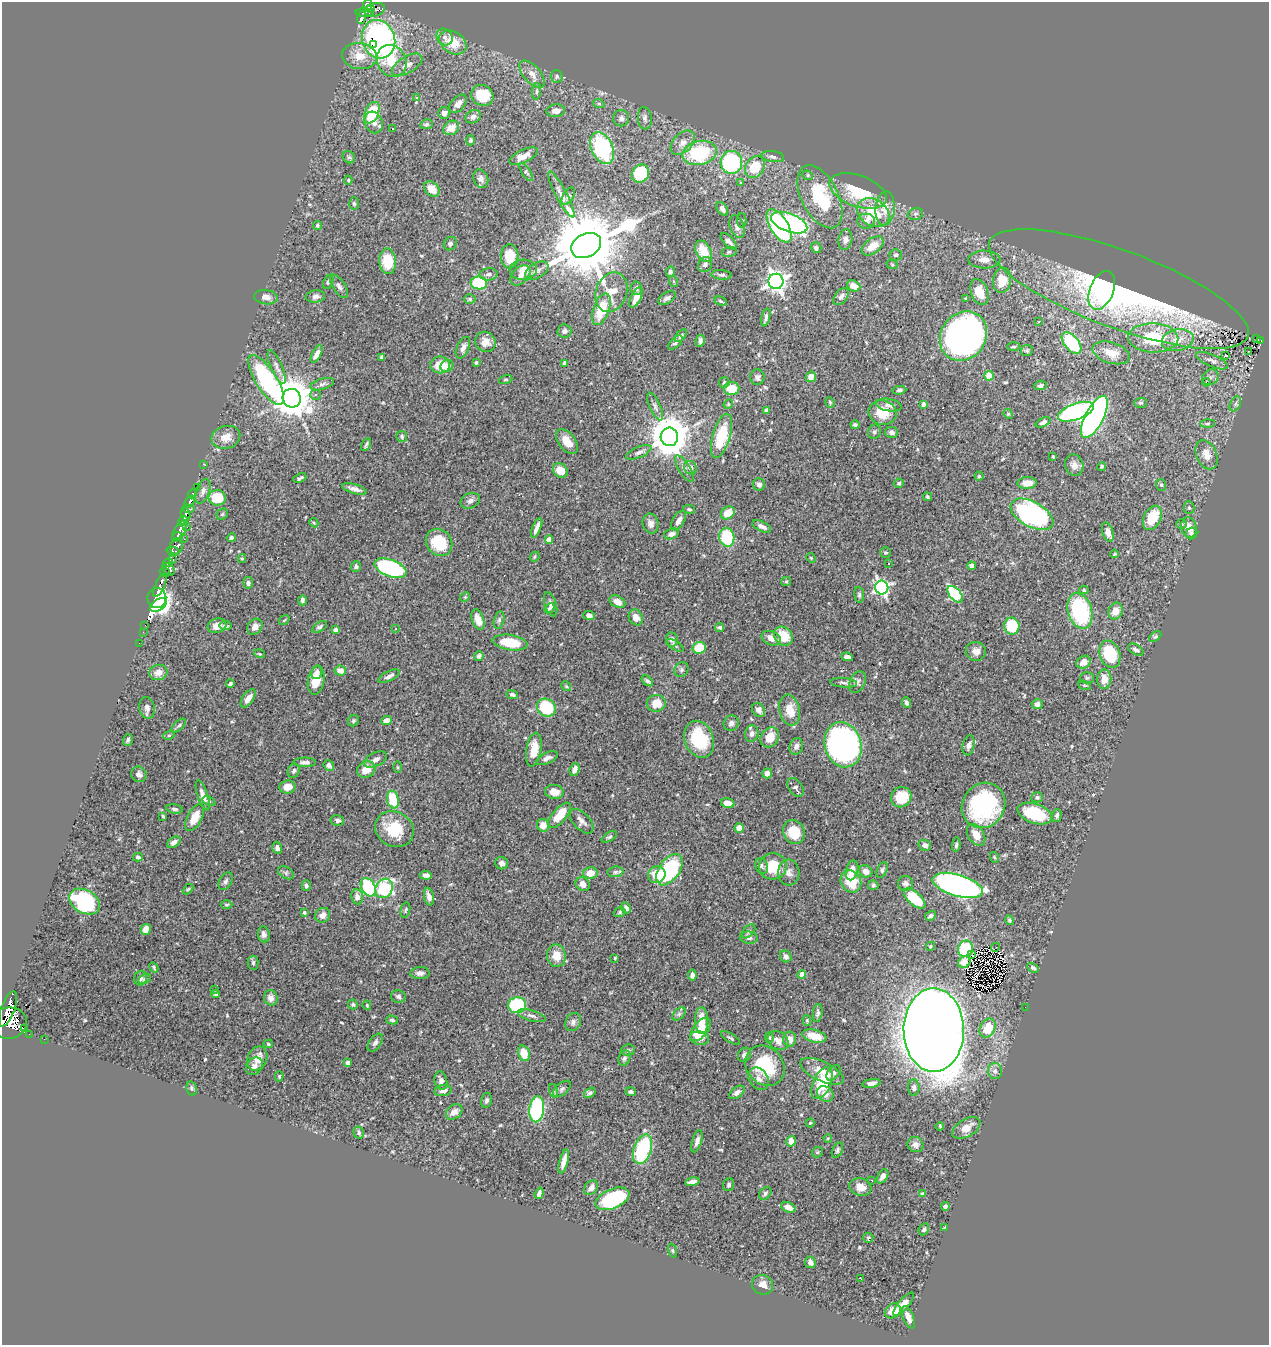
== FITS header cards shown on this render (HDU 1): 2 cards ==
NAXIS1  =                 1267
NAXIS2  =                 1343

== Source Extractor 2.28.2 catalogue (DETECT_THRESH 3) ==
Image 1267 x 1343 px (HDU 1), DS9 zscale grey, 1 PNG px = 1 image px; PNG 1271 x 1347 px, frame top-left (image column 1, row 1343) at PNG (2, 2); each listed source drawn as its Kron ellipse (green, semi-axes under 4 px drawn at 4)
Background 0.836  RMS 0.031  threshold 0.0923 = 3 sigma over >= 5 px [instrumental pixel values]
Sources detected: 559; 3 with non-positive FLUX_AUTO (blend fragments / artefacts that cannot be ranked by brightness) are neither listed nor drawn; of the other 556, the 500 brightest by FLUX_AUTO listed and drawn (56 fainter detections omitted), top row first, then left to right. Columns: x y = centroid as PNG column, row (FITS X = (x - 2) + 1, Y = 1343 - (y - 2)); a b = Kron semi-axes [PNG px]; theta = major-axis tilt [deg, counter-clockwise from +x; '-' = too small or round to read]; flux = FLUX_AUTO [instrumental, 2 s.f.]
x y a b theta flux
368 5 6 4 87 200
370 9 3 3 - 67
375 10 10 6 17 200
364 13 9 4 -2 150
361 18 6 3 72 120
445 37 9 7 -52 8.9
379 39 19 16 -69 460
453 42 15 10 -33 45
373 45 3 2 - 19
360 56 17 13 -7 33
392 61 17 14 -58 81
407 65 17 8 31 15
532 74 16 8 -49 17
557 76 6 6 - 4.2
537 91 8 4 83 4.4
482 95 11 10 - 66
416 97 3 3 - 3
458 104 11 6 47 12
599 104 6 4 -19 2.8
556 111 9 6 6 15
372 113 11 6 67 90
444 113 6 6 - 8.7
473 117 8 6 31 7.3
621 118 8 8 - 7.9
645 118 11 7 -84 7.5
374 122 11 9 -69 16
426 124 6 5 - 4.5
451 128 8 6 32 21
392 129 3 2 - 2.2
470 140 5 4 - 3.9
683 143 14 9 44 17
602 148 16 10 -66 220
700 153 17 12 14 150
523 156 15 6 26 20
773 156 11 5 -8 7.7
349 157 7 5 -41 4.2
731 162 11 11 - 250
755 167 12 9 57 65
526 172 10 4 -57 4.1
640 173 9 8 - 91
808 175 5 4 - 3.2
481 179 9 7 -67 9
348 180 4 4 - 2.5
741 183 4 4 - 2.2
432 189 9 6 -42 26
858 191 30 15 -20 94
561 195 26 5 -62 15
568 196 9 5 60 5.4
820 197 34 18 -63 130
354 203 6 5 - 3.4
885 208 17 9 86 27
722 209 7 5 -58 10
873 213 17 13 -33 75
915 214 8 5 16 5.3
742 221 7 4 -87 3.7
866 221 9 7 4 10
789 223 19 9 -20 390
317 225 4 4 - 2.9
779 226 19 9 -58 310
737 227 12 6 -70 10
845 240 10 7 80 8.3
729 241 10 5 -48 7.9
450 244 7 6 - 6.1
586 246 16 11 27 26000
873 246 12 7 36 26
816 248 6 5 - 5.5
704 251 11 7 -63 38
729 252 7 5 10 4.1
896 255 6 5 - 4.9
510 256 12 9 88 33
984 260 16 9 -2 18
388 261 13 8 -87 53
892 264 6 4 -19 2.5
705 265 8 6 54 7.7
523 270 13 10 5 20
537 271 13 7 30 10
670 272 5 4 - 3.8
489 274 9 6 9 7.6
520 275 12 7 46 11
721 275 10 4 -4 5.3
1002 280 12 9 83 43
673 281 6 4 -71 2.5
776 281 7 7 - 1200
328 282 7 5 68 4
479 283 8 6 -2 150
339 286 13 6 -56 8.3
854 286 7 5 -25 21
636 288 7 6 - 5.7
1119 289 138 38 -20 680
1102 290 20 12 68 58
611 292 20 15 70 41
979 292 13 8 -70 34
315 296 9 6 6 8.1
841 296 10 6 51 7
266 297 12 7 -7 11
636 297 11 5 64 22
667 298 10 5 31 7.4
470 299 6 4 0 4.1
966 299 3 3 - 3.1
721 301 6 3 -24 2.5
601 309 17 8 70 66
766 317 9 3 76 5.8
1039 322 3 2 - 3.1
564 331 7 6 - 6.6
681 336 7 4 48 4.4
963 336 26 22 53 980
1153 338 25 14 -2 120
1256 339 3 3 - 6.2
1178 340 16 11 13 31
1261 340 4 3 - 20
700 341 6 4 82 6.5
485 342 10 10 - 18
675 342 9 5 48 5.1
1072 343 13 7 -50 140
1014 346 6 3 2 2.7
463 348 11 6 66 9.6
1027 351 6 5 - 3.6
1248 351 3 2 - 4.9
1111 353 19 10 -17 30
317 354 9 4 62 14
1225 355 3 2 - 2.2
382 357 4 3 - 3.4
1212 361 17 6 -23 9.3
476 363 3 3 - 4
564 363 4 3 - 5.4
440 365 10 8 0 35
447 366 6 6 - 12
277 367 18 5 -67 11
989 376 5 4 - 39
757 377 8 7 - 6.4
811 377 5 5 - 14
1210 377 9 7 35 7.7
506 379 7 3 19 2.4
266 380 28 10 -57 320
724 382 5 5 - 4.8
1206 382 4 3 - 5.9
322 384 12 5 17 7.3
1040 385 6 5 - 5.3
732 389 8 6 -2 39
899 390 7 4 5 4.4
316 395 5 5 - 6
292 398 9 9 - 6200
830 402 5 4 - 2.6
1141 403 6 5 - 2.9
728 404 5 4 - 2.8
923 404 4 3 - 7
1235 404 8 5 62 5.4
889 405 13 6 -9 10
655 407 15 5 -66 8.2
766 410 4 3 - 5.3
1076 412 19 8 20 470
882 413 14 12 -11 44
1008 414 5 4 - 2.4
1094 417 23 9 62 680
1043 422 8 4 24 7
1207 423 7 3 2 3.5
855 425 4 4 - 4.6
874 432 7 6 - 4.7
892 432 6 5 - 6.3
402 436 5 5 - 3.7
722 436 23 9 74 89
226 437 14 11 17 23
669 437 9 9 - 6400
567 442 14 8 -51 25
366 445 7 3 61 3.7
639 452 14 5 23 8.2
1207 455 15 10 -66 22
1053 456 3 3 - 2.9
203 464 3 2 - 4.8
1074 465 11 9 -71 13
1102 466 4 3 - 2.5
690 468 7 6 - 12
685 469 15 5 -58 8.8
560 470 8 6 -37 27
979 476 4 4 - 2.7
300 478 7 3 24 4.2
899 483 5 4 - 3.2
1027 483 9 6 3 22
759 484 6 6 - 5.8
1161 485 6 5 - 3.7
197 488 2 2 - 3.5
354 489 13 4 -16 13
203 491 13 6 70 10
192 494 4 3 - 210
927 497 4 3 - 3
217 498 8 7 - 70
190 501 7 3 48 200
470 501 10 7 24 8.9
1189 508 6 5 - 3.8
188 509 6 3 -5 130
689 509 6 3 -14 2.9
728 513 7 6 - 35
186 514 7 4 -73 390
222 514 6 5 - 2.9
1032 514 23 12 -29 350
1152 518 13 8 64 61
183 521 5 3 - 190
678 521 11 5 59 12
314 523 5 3 - 2.1
651 524 10 8 -76 11
1181 524 5 5 - 3
762 526 10 5 -26 9.3
187 527 3 3 - 62
537 528 10 4 68 12
1189 528 10 7 -79 23
179 531 11 5 62 1600
1108 532 10 5 -71 15
1192 533 6 5 - 4.2
671 534 7 5 18 11
178 536 5 3 - 400
727 537 9 7 -76 110
231 538 5 4 - 5.2
184 539 2 2 - 11
549 539 4 4 - 21
439 542 14 12 -49 70
176 546 8 6 74 460
173 551 6 3 -16 63
885 553 5 5 - 3.2
1115 554 4 3 - 2.3
535 557 5 4 - 3
242 558 4 4 - 2.4
811 558 5 4 - 2.5
173 559 4 2 - 42
168 563 5 3 - 220
888 564 3 3 - 2.9
356 566 6 5 - 4.6
972 566 4 4 - 8.2
390 568 17 8 -20 300
169 569 7 5 -51 340
165 572 5 2 - 92
786 581 5 4 - 2.7
248 583 6 5 - 7.8
160 585 12 4 65 750
882 588 7 6 - 530
1084 590 5 4 - 3
955 594 10 5 -50 180
859 595 8 5 -84 4.2
465 597 5 4 - 2.6
157 598 10 9 - 1900
302 600 5 3 - 5.3
617 602 8 5 -27 18
551 604 12 5 -72 10
158 605 9 5 35 260
549 608 5 4 - 3.8
1080 611 18 12 -74 200
1116 611 9 7 68 20
589 615 6 4 -9 8.2
636 617 8 6 -65 17
284 620 6 3 37 2.2
478 620 10 6 -71 23
499 620 9 5 75 5.2
145 625 2 2 - 10
217 626 9 7 16 20
226 626 6 4 -9 3.9
1012 626 8 7 - 80
255 627 8 7 - 12
320 627 8 5 32 5.4
720 627 4 4 - 3.5
396 629 3 3 - 5
336 630 4 4 - 9.2
143 632 2 2 - 9.5
783 636 10 8 -47 49
1155 637 7 4 40 3.2
771 638 10 6 -24 15
672 639 7 6 - 10
139 643 2 2 - 6.9
510 643 17 7 -9 61
675 645 10 4 -29 4.7
699 648 6 6 - 49
1136 650 8 5 -32 7.1
976 651 10 9 - 14
259 654 6 3 -19 2.2
1110 654 14 10 -70 95
479 656 5 4 - 4.8
847 657 6 4 -9 7
1083 662 7 6 - 15
681 670 8 6 49 5.4
340 671 6 5 - 15
158 672 9 7 15 17
317 672 7 5 76 7.1
389 676 11 4 27 8.3
1087 678 7 5 1 3.9
1104 679 10 7 89 21
316 680 14 8 79 43
647 681 7 4 -38 4.6
857 682 11 7 64 7.5
844 683 13 4 -5 6.7
230 684 4 3 - 4.5
1085 685 7 4 -18 2.8
566 686 5 4 - 2.8
512 694 6 4 -22 4.6
248 698 10 5 55 16
656 703 9 8 - 30
906 703 5 3 - 4.7
1037 704 5 5 - 9.3
147 708 11 7 -77 10
546 708 10 8 -36 120
759 710 7 6 - 9.7
790 710 16 10 -77 33
386 720 5 4 - 15
353 721 6 5 - 3.7
731 723 8 7 - 7.4
179 725 9 4 41 4.7
752 734 8 7 - 8.9
169 735 5 3 - 2.3
770 737 10 8 54 26
699 739 19 14 -68 110
128 740 6 5 - 5.2
843 745 23 18 -74 720
969 745 10 5 77 8
796 746 8 6 73 8.7
534 750 17 7 80 37
547 758 11 5 25 9.5
376 759 12 6 26 10
305 762 11 4 0 8
329 765 6 5 - 8.2
398 767 5 3 - 2.3
366 769 10 7 28 26
575 769 7 5 71 12
294 771 7 5 70 5.6
767 773 5 4 - 8.7
139 774 8 7 - 6.8
288 787 8 6 6 22
796 787 10 7 -55 6.1
554 792 9 7 -6 23
203 795 16 5 -71 14
901 797 10 10 - 48
1037 797 6 5 - 4.4
393 800 9 6 -78 66
209 801 7 4 -26 3.4
728 803 7 4 -17 20
984 805 23 21 55 230
174 809 8 4 -9 5.3
1035 813 18 9 -19 88
559 815 15 7 50 44
163 816 4 4 - 2.8
1057 816 6 4 75 5.7
195 818 14 7 62 36
337 820 7 5 -12 6.2
582 821 15 8 -47 12
543 825 6 6 - 17
739 828 5 4 - 19
394 829 20 17 -31 75
794 832 12 10 -69 53
976 835 12 8 -57 22
609 837 8 4 29 4.2
174 842 7 4 35 9.1
925 845 6 5 - 8.3
956 845 7 4 83 4.5
277 848 6 4 -72 7.3
138 857 5 4 - 4.6
994 857 5 4 - 2.7
502 863 6 6 - 8.2
762 866 8 6 -67 5
773 866 14 13 - 57
669 870 17 10 54 210
852 870 10 6 75 22
882 870 8 5 67 4.2
866 871 7 6 - 14
615 872 8 5 7 5
286 873 8 5 -31 4.8
590 873 7 5 11 24
789 873 13 10 -86 12
426 875 6 4 -5 7.8
657 875 9 8 - 50
226 881 9 6 58 5.9
851 881 12 9 -56 60
905 883 7 7 - 6.4
583 884 7 6 - 13
873 885 5 5 - 3.5
958 885 26 10 -17 780
306 886 5 4 - 4.7
368 887 10 6 -62 150
384 888 10 8 62 160
188 889 6 3 44 2.5
357 897 7 6 - 12
429 897 9 5 -76 11
915 899 13 6 -42 84
85 902 16 11 -30 230
226 905 6 4 1 3.2
626 908 6 5 - 7.2
405 910 8 4 77 3.4
304 912 4 4 - 4.5
620 912 6 4 18 3.2
323 915 8 7 - 13
930 916 6 4 33 5.4
1009 920 5 4 - 2.9
146 929 5 5 - 16
748 931 8 5 47 4.8
264 934 8 6 -74 7.6
749 938 9 6 -7 8.3
930 946 4 4 - 3.3
996 947 5 2 - 4.3
966 949 8 7 - 120
971 955 3 2 - 4.9
556 956 11 9 -79 29
786 956 6 5 - 8.4
615 958 3 3 - 2.2
964 962 6 5 - 8.4
253 963 7 5 -89 5
154 967 5 3 - 3
1033 968 6 4 -30 4.6
420 973 10 6 1 8.2
802 974 4 4 - 32
692 975 5 4 - 9.1
141 978 7 6 - 6.6
144 979 6 4 29 3.7
214 989 3 3 - 2.4
215 994 4 3 - 3.6
398 996 7 6 - 5.1
271 998 7 6 - 13
353 1004 5 5 - 3.5
367 1005 5 3 - 2.6
517 1005 9 8 - 150
1025 1007 2 2 - 44
8 1009 18 6 70 1700
818 1013 9 4 81 5.1
679 1014 8 5 45 4.6
532 1016 14 5 -16 7.6
392 1020 6 3 -15 3.4
701 1021 13 6 -89 32
807 1021 5 4 - 3.1
573 1022 9 7 61 8.1
9 1023 18 15 11 2800
24 1028 2 2 - 8100
988 1028 10 7 58 50
700 1029 14 7 52 47
934 1030 42 30 -89 7200
29 1034 2 2 - 7.3
814 1036 12 6 -14 32
769 1037 5 4 - 2.8
699 1038 9 6 -11 16
731 1038 11 4 -32 4.2
44 1039 2 2 - 4.7
790 1039 7 6 - 14
778 1040 11 8 -38 14
375 1043 10 6 54 7.3
268 1044 5 4 - 3.1
628 1050 7 5 2 3.3
524 1053 8 5 -75 32
744 1055 8 6 56 7.7
257 1058 12 9 65 24
624 1058 8 5 70 5.1
348 1063 4 4 - 6.8
254 1066 9 7 52 10
765 1066 21 18 -48 110
822 1071 24 10 -25 32
995 1071 8 7 - 8
833 1073 9 5 53 6
279 1076 5 4 - 2.3
758 1079 12 9 -54 13
441 1081 9 6 -80 8.4
822 1083 17 9 65 79
871 1083 9 4 8 7.6
192 1088 7 5 -76 3.7
914 1088 8 6 -86 7.1
562 1089 10 6 41 6.9
443 1091 9 5 10 11
554 1091 7 4 -72 3.6
631 1092 5 4 - 5.7
737 1092 9 5 36 8.5
590 1093 6 4 36 4.9
825 1094 9 7 -35 14
486 1100 7 5 76 5.6
537 1109 13 7 83 270
454 1112 9 6 37 14
810 1123 4 4 - 2.3
940 1126 4 3 - 2.1
966 1128 15 8 29 23
359 1133 6 5 - 4.1
828 1138 4 3 - 2.2
697 1141 11 5 73 9.4
791 1141 5 5 - 18
915 1145 8 7 - 10
643 1149 15 8 71 160
837 1150 8 5 65 4.8
817 1152 6 5 - 2.8
564 1161 12 4 76 16
883 1176 8 5 59 10
872 1180 3 2 - 2.3
692 1182 7 3 10 7.2
729 1185 6 5 - 3.7
860 1187 11 8 -17 21
591 1188 8 6 49 10
539 1193 6 4 72 9.2
765 1193 7 5 48 4
922 1194 4 4 - 4.2
612 1199 18 9 22 180
945 1206 4 3 - 5.8
788 1207 7 5 -24 17
945 1227 3 2 - 2.2
924 1229 6 4 62 4.5
868 1238 5 5 - 2.7
673 1251 7 3 -71 2.8
810 1262 6 5 - 9.9
861 1279 3 2 - 23
763 1285 11 9 -27 16
904 1304 14 5 50 18
893 1311 8 7 - 30
908 1317 12 5 -68 14
At the frame edge (FLAGS 8, measured only in part): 1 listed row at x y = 9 1023
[56 fainter detections neither listed nor drawn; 3 non-positive-flux detections neither listed nor drawn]